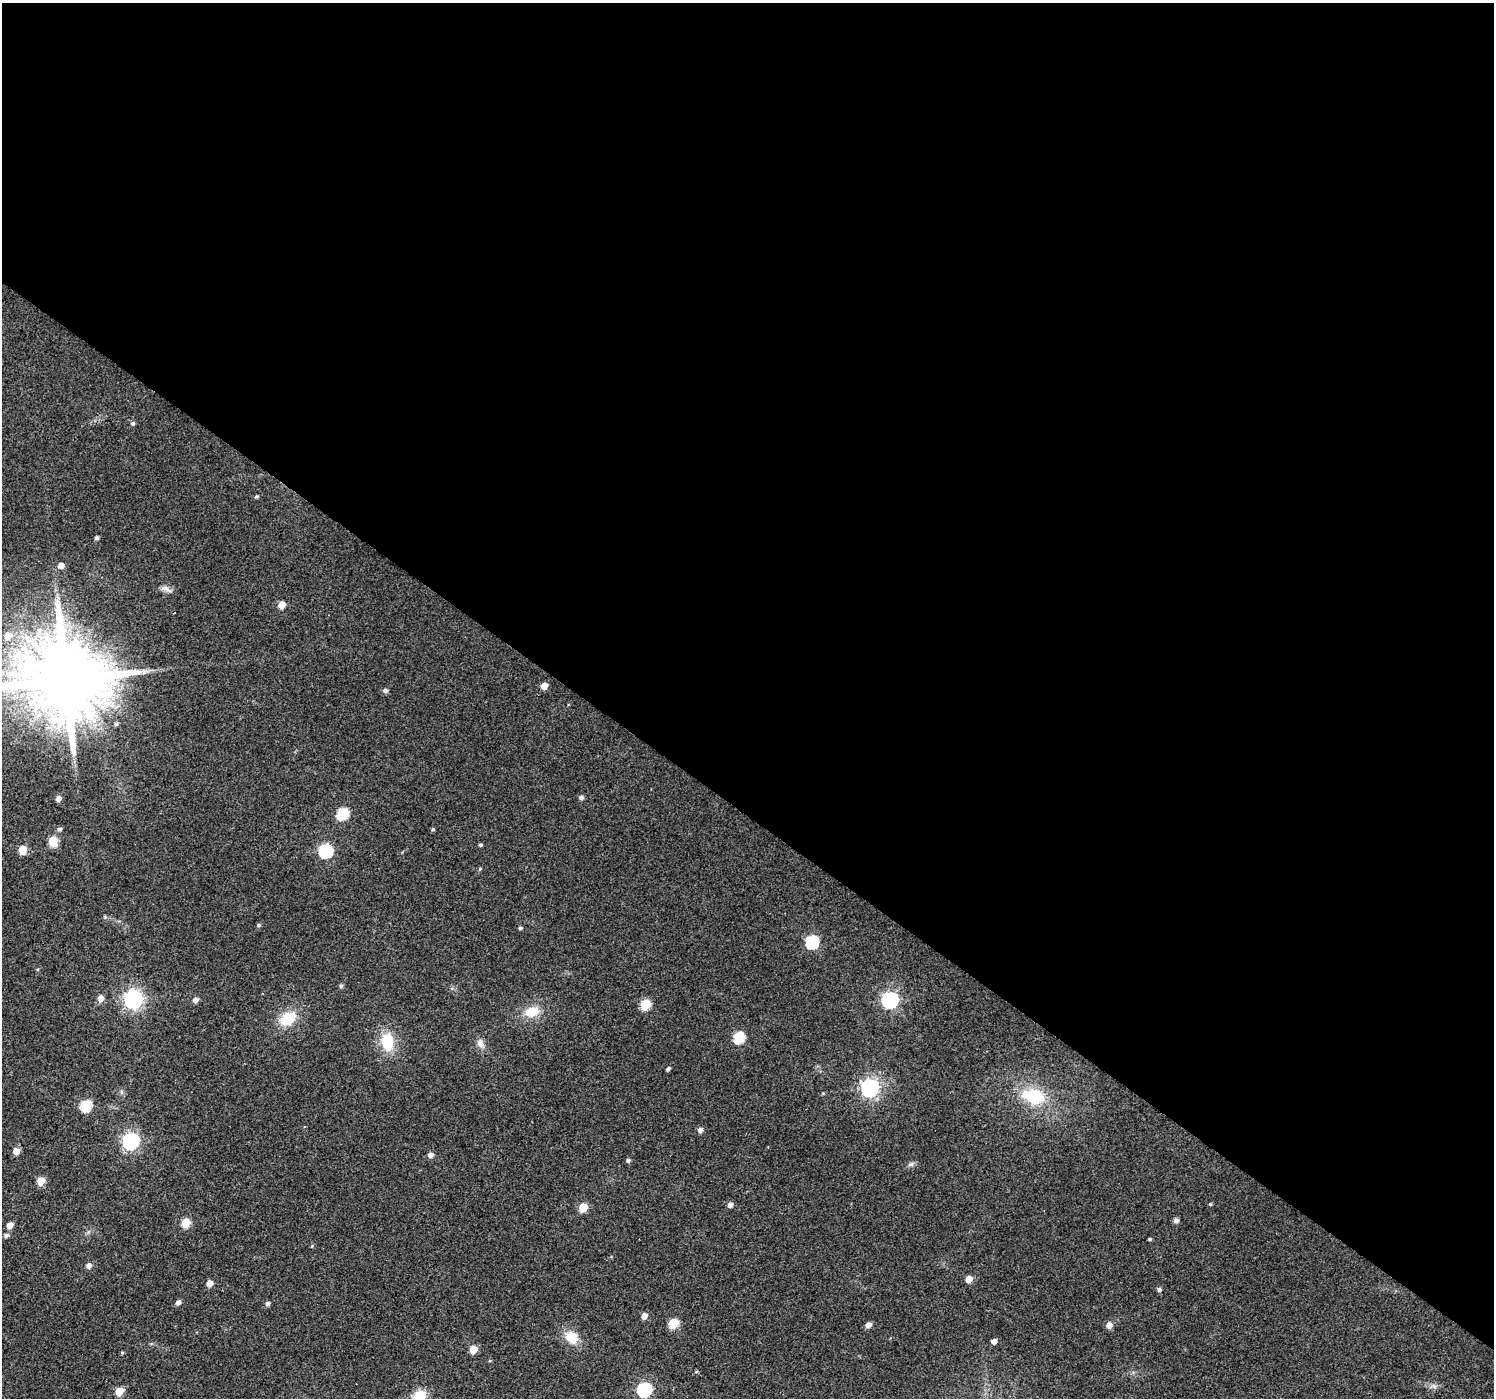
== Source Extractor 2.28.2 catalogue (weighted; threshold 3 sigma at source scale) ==
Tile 3 of 4 x 4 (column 3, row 1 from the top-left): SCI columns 2988-4479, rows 4437-5832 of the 5970 x 6010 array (HDU 1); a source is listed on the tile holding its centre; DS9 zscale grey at full resolution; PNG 1496 x 1400 px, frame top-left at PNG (2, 3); no overlay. Shown black and unused: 58% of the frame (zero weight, under 2 of 3 exposures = <1% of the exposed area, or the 3 px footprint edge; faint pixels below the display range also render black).
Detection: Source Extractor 2.28.2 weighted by HDU 2 'WHT'; one run over the whole footprint, this tile lists its part. Background 0.0472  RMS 0.0081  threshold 0.0366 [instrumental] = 3 sigma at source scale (4.5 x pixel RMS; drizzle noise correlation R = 1.50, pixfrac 1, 0.0396/0.0396 arcsec/px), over >= 5 px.
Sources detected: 70; all 70 listed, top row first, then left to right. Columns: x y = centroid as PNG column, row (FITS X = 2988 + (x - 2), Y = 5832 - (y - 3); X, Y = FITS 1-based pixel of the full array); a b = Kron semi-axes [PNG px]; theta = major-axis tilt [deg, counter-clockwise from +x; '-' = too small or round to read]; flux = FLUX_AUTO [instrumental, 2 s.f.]
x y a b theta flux
133 423 5 5 - 1.6
256 496 5 4 - 1.1
97 538 4 4 - 2
61 565 6 5 - 4.8
165 588 14 7 -13 4.1
282 605 6 5 - 8.8
8 636 8 7 - 12
66 679 22 21 - 12000
544 686 5 5 - 7.4
385 690 6 5 - 2.4
581 797 5 5 - 2.4
58 798 5 5 - 3.9
342 813 7 6 - 52
59 829 5 5 - 1.8
433 829 4 4 - 1.1
53 841 6 6 - 25
480 845 4 3 - 1.2
22 850 6 5 - 15
326 850 7 6 - 100
480 869 5 4 - 0.91
259 925 5 4 - 1.3
520 928 5 4 - 1.2
812 942 7 6 - 89
341 986 6 4 89 1.5
101 998 6 6 - 6.3
133 999 8 7 - 350
195 1000 6 5 - 3.7
890 1000 7 7 - 220
645 1004 6 5 - 36
532 1012 17 12 14 16
288 1018 21 14 33 22
739 1037 6 6 - 53
387 1042 20 14 -83 26
480 1043 13 8 -79 4.9
668 1069 4 4 - 1.9
870 1088 7 7 - 330
1034 1096 31 19 -14 37
86 1105 6 6 - 48
700 1130 6 5 - 3.3
131 1141 7 7 - 250
16 1151 5 5 - 7.4
430 1155 6 5 - 3.9
628 1160 5 4 - 1.7
911 1164 9 6 27 2.3
41 1181 6 5 - 13
1210 1204 5 4 - 0.91
730 1205 5 5 - 3.2
583 1207 6 5 - 21
1176 1220 5 5 - 3
186 1223 6 5 - 22
10 1225 5 5 - 6.3
6 1235 5 5 - 2.3
1149 1239 4 3 - 1
89 1266 5 5 - 3.8
969 1279 5 5 - 8.5
210 1283 5 5 - 5.6
1159 1289 5 5 - 1.9
178 1303 5 5 - 3.1
267 1304 5 5 - 2.1
644 1316 5 5 - 5.6
673 1323 6 5 - 32
868 1325 5 5 - 5
1109 1325 6 6 - 4.9
571 1337 15 12 -44 16
994 1341 5 4 - 3.9
473 1349 5 5 - 15
1434 1386 8 5 -45 2.2
644 1389 7 6 - 120
119 1391 5 5 - 17
419 1396 16 12 34 17
Isophote crosses this tile's border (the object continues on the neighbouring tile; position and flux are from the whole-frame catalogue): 2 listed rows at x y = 66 679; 419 1396